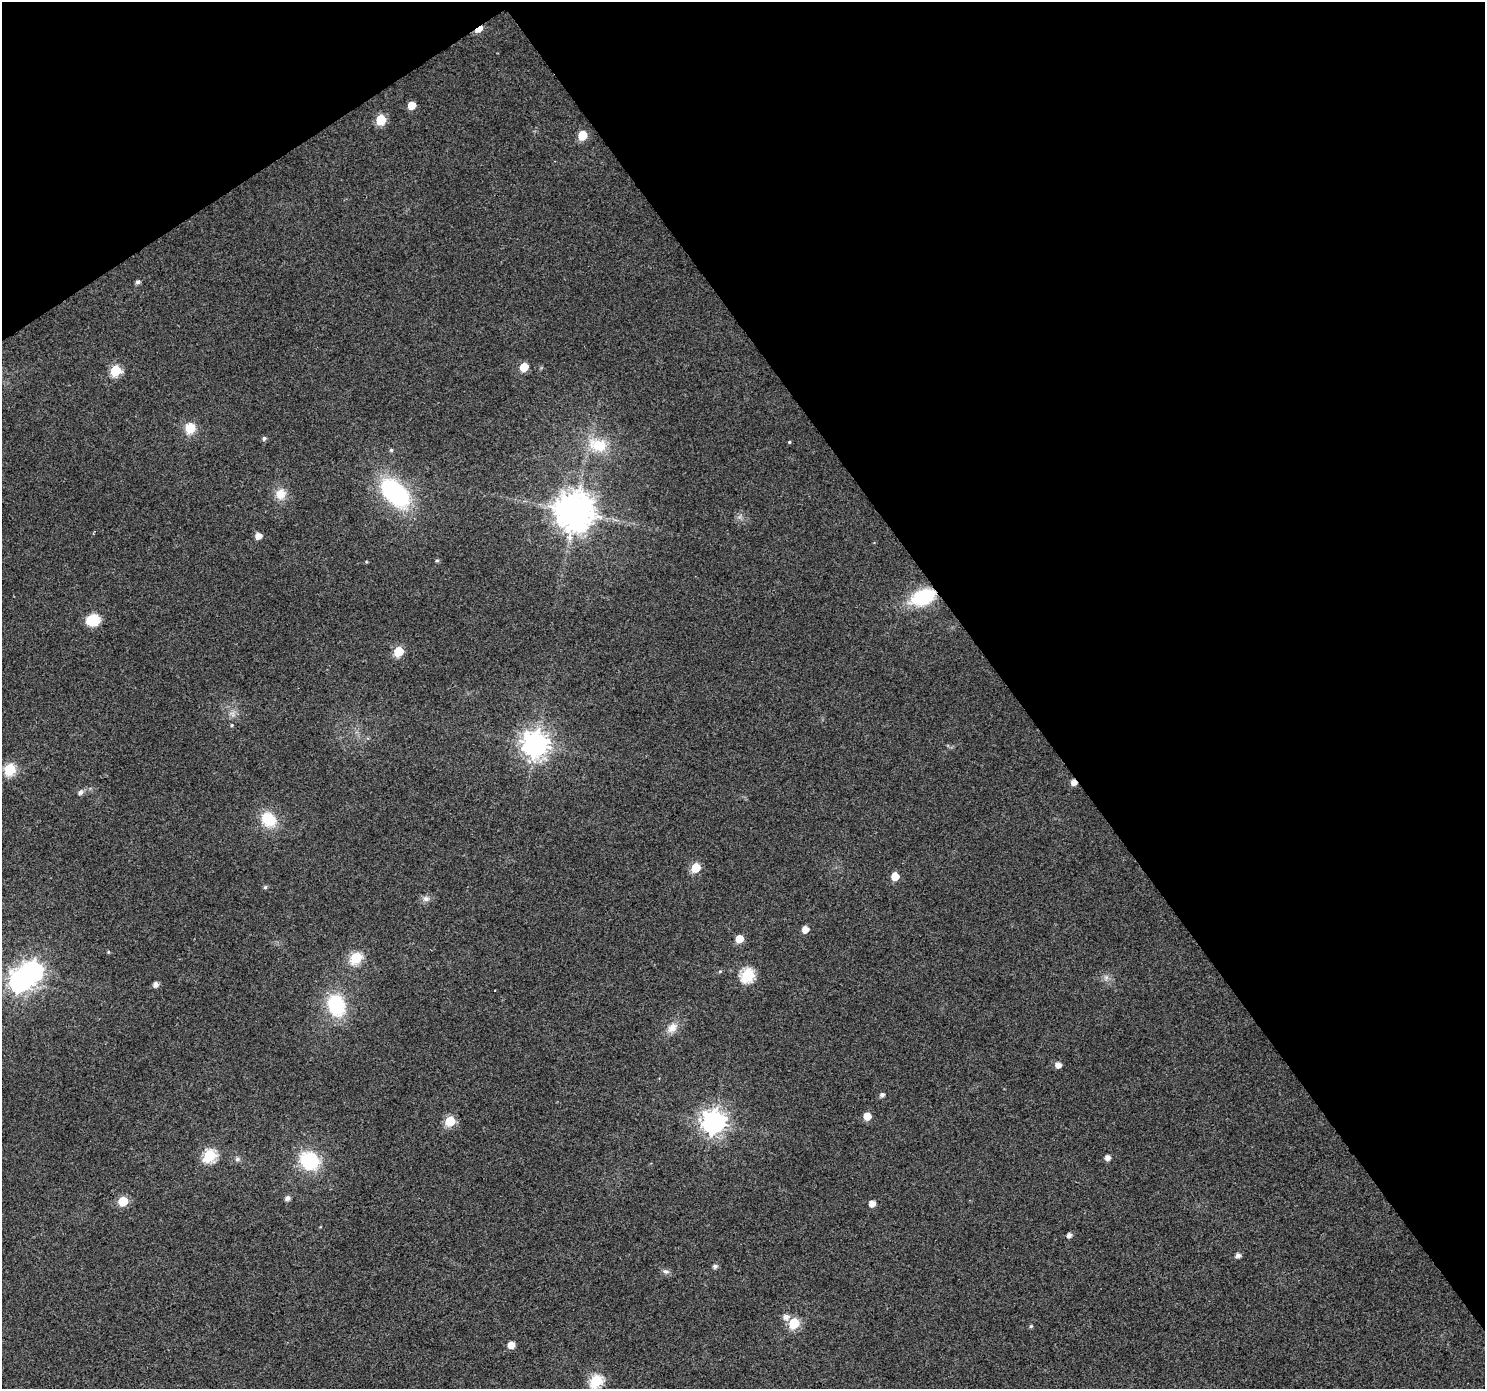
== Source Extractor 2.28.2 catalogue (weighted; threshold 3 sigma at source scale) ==
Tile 3 of 4 x 4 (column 3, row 1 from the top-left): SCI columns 2972-4454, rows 4352-5738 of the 5938 x 5863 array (HDU 1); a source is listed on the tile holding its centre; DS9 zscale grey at full resolution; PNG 1487 x 1391 px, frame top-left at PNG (2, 2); no overlay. Shown black and unused: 36% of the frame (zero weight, under 2 of 3 exposures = <1% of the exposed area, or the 3 px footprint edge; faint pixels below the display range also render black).
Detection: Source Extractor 2.28.2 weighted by HDU 2 'WHT'; one run over the whole footprint, this tile lists its part. Background 0.0767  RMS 0.0077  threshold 0.0348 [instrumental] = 3 sigma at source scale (4.5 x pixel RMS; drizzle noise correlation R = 1.50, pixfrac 1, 0.0396/0.0396 arcsec/px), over >= 5 px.
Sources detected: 64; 1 inside a brighter object's white glare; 1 cosmic-ray / hot-pixel residue — not listed; the other 62 listed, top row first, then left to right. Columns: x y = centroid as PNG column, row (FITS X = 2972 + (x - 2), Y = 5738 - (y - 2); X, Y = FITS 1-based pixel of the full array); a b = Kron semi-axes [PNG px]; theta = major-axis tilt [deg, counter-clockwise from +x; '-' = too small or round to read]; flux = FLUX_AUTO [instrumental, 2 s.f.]
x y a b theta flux
479 29 9 4 37 14
411 105 6 5 - 13
381 120 6 6 - 33
582 135 6 6 - 22
138 282 5 4 - 2.4
524 367 6 5 - 19
116 370 6 6 - 43
190 428 12 11 - 14
264 438 5 5 - 1.7
789 442 4 4 - 0.91
598 445 27 19 -15 26
391 450 5 5 - 1.2
395 493 31 18 -46 110
281 494 13 12 - 11
575 512 11 11 - 2200
258 536 5 5 - 6.6
437 561 5 4 - 1.2
366 562 5 4 - 0.77
923 597 25 15 21 47
93 620 14 11 10 18
398 651 6 6 - 29
232 725 4 4 - 0.86
535 744 9 9 - 880
10 769 6 6 - 65
81 792 6 5 - 3
269 819 16 13 -43 26
696 868 6 5 - 28
895 876 6 5 - 14
265 887 5 5 - 1.5
426 899 10 8 0 3.6
805 929 5 5 - 7.8
739 939 6 5 - 13
108 952 5 4 - 0.84
356 958 6 6 - 57
720 971 5 5 - 1
747 975 7 6 - 95
1106 977 7 6 - 2.6
20 981 8 8 - 440
156 984 6 5 - 3.7
336 1005 25 19 -71 47
672 1028 16 11 51 7.9
1058 1065 6 5 - 5.3
882 1095 5 4 - 2.8
867 1116 6 5 - 11
450 1121 6 6 - 38
713 1122 9 8 - 660
210 1155 7 6 - 86
1107 1157 5 5 - 4.4
237 1159 7 6 - 2.1
309 1161 21 18 -33 44
287 1198 5 5 - 3.6
123 1201 6 5 - 30
872 1204 5 5 - 6.9
1069 1235 4 4 - 3.6
1238 1255 5 5 - 3.7
715 1266 5 5 - 2.6
666 1271 10 6 -12 2.6
786 1317 7 7 - 4.7
794 1323 6 6 - 51
1031 1326 5 4 - 1.3
511 1345 5 5 - 8.1
596 1381 7 6 - 83
Overlapping masked pixels (flux is a lower limit): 2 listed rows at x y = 479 29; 923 597